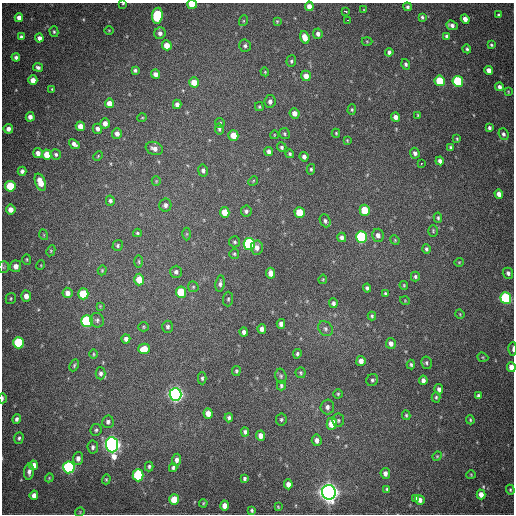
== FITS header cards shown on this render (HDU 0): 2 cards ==
NAXIS1  =                  512
NAXIS2  =                  512

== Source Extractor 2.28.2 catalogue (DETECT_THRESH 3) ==
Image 512 x 512 px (HDU 0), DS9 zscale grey, 1 PNG px = 1 image px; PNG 516 x 516 px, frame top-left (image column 1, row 512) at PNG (2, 3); each listed source drawn as its Kron ellipse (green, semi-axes under 4 px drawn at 4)
Background 849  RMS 23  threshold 69.5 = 3 sigma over >= 5 px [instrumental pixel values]
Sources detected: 226; all 226 listed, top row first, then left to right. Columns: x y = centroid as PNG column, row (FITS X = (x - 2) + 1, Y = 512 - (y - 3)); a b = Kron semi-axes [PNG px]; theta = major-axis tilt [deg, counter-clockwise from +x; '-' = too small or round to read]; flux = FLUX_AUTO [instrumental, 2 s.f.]
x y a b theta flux
123 4 3 2 - 1.3e+03
192 4 5 4 - 4.3e+04
309 6 4 4 - 1.0e+04
407 7 4 4 - 3.1e+03
364 10 3 3 - 1.1e+03
345 11 4 3 - 7.7e+03
499 15 4 4 - 2.4e+03
157 16 8 5 83 1.2e+05
422 17 4 3 - 2.6e+03
19 18 4 4 - 8.4e+03
465 19 5 4 - 1.1e+04
348 20 4 2 - 1.1e+04
243 21 5 3 - 1.6e+03
277 21 4 4 - 1.6e+03
452 25 6 4 -22 6.0e+03
109 30 4 3 - 1.3e+03
54 32 5 4 - 2.1e+03
160 33 6 5 - 6.2e+03
318 34 5 4 - 5.5e+03
447 36 4 4 - 3.7e+03
21 37 4 3 - 3.9e+03
305 37 6 4 -73 1.7e+04
39 38 4 4 - 6.4e+03
367 41 5 3 - 1.5e+03
167 45 5 4 - 2.0e+04
491 45 4 3 - 2.1e+03
245 46 6 5 - 4.2e+03
467 49 4 4 - 2.6e+03
389 52 4 4 - 4.1e+03
16 57 4 4 - 4.3e+03
291 61 6 4 86 2.8e+03
406 64 5 4 - 3.1e+03
38 67 5 4 - 4.0e+03
135 70 4 4 - 3.0e+03
489 70 4 4 - 9.5e+03
265 72 4 3 - 1.4e+03
155 74 4 4 - 6.4e+03
306 76 5 5 - 1.2e+04
33 80 5 4 - 1.4e+04
440 81 5 5 - 5.6e+04
458 81 5 5 - 1.1e+05
194 82 5 5 - 1.9e+04
500 87 4 4 - 6.0e+03
52 89 4 3 - 1.6e+03
508 92 4 4 - 1.3e+03
270 101 6 5 - 5.4e+03
109 103 5 4 - 1.4e+04
177 104 4 4 - 6.0e+03
259 107 4 3 - 1.8e+03
352 110 5 4 - 1.9e+03
294 113 5 5 - 1.0e+04
418 115 4 3 - 1.6e+03
30 117 4 4 - 7.9e+03
396 117 4 4 - 8.3e+03
142 118 5 3 - 1.3e+03
105 123 5 5 - 8.6e+03
220 123 5 4 - 2.5e+03
80 126 5 4 - 1.2e+04
489 128 4 3 - 3.5e+03
8 129 5 5 - 8.1e+03
97 129 5 4 - 5.4e+03
219 129 5 4 - 3.2e+03
117 133 5 5 - 6.6e+03
336 133 4 3 - 1.6e+03
284 134 5 5 - 2.3e+03
503 134 6 5 - 3.9e+03
233 135 5 5 - 2.4e+04
274 135 4 2 - 1.1e+03
457 139 4 3 - 1.6e+03
347 140 4 3 - 1.3e+03
74 144 6 4 -42 5.8e+03
282 147 5 4 - 3.1e+03
451 147 4 3 - 2.3e+03
154 148 9 6 -18 9.0e+03
269 151 4 4 - 5.6e+03
38 153 5 4 - 9.2e+03
415 153 5 4 - 4.9e+03
56 154 5 5 - 3.1e+03
290 154 4 4 - 2.2e+03
47 155 5 5 - 2.6e+04
98 156 5 3 - 1.3e+03
304 157 5 4 - 5.6e+03
440 161 4 4 - 5.4e+03
421 163 3 2 - 2.3e+03
311 169 5 4 - 2.4e+03
203 170 6 5 - 4.7e+03
22 171 4 4 - 4.5e+03
156 181 5 4 - 1.6e+03
253 181 5 4 - 1.6e+03
40 182 9 5 -69 2.4e+04
10 186 5 5 - 6.2e+04
499 194 5 4 - 8.8e+03
110 201 5 4 - 3.4e+03
165 205 6 6 - 5.0e+03
11 210 5 5 - 1.1e+04
365 210 5 5 - 5.1e+04
246 211 5 5 - 3.9e+03
225 212 5 4 - 2.0e+04
300 212 5 5 - 4.5e+04
438 218 5 3 - 2.6e+03
325 221 7 5 -66 3.7e+03
433 231 6 4 -89 2.1e+03
137 233 4 3 - 2.3e+03
187 234 6 4 89 1.9e+03
44 235 5 3 - 1.3e+03
378 235 7 5 -76 7.5e+03
342 237 5 4 - 5.4e+03
361 237 6 5 - 1.6e+05
395 240 5 4 - 1.6e+03
235 242 5 5 - 2.8e+03
249 244 6 5 - 1.9e+05
118 245 5 5 - 2.4e+03
257 248 7 6 - 8.0e+03
426 249 5 4 - 3.2e+03
51 251 6 4 64 2.0e+03
234 254 5 5 - 2.3e+03
27 259 5 4 - 1.8e+03
139 261 6 3 -89 1.8e+03
459 262 4 4 - 1.5e+03
41 265 5 3 - 1.3e+03
16 266 6 5 - 1.1e+04
4 267 6 5 - 2.7e+03
102 270 5 4 - 1.8e+03
176 272 6 6 - 5.1e+03
271 273 5 4 - 1.4e+04
508 273 5 5 - 4.3e+03
415 277 5 4 - 2.6e+03
323 279 5 3 - 1.5e+03
139 280 6 5 - 2.5e+04
220 284 8 4 82 4.3e+03
404 285 4 3 - 1.6e+03
193 287 5 5 - 2.2e+03
367 288 4 3 - 3.1e+03
181 292 5 5 - 5.2e+04
67 293 5 5 - 8.8e+03
83 294 5 5 - 6.3e+04
385 294 4 3 - 2.6e+03
26 296 5 5 - 9.6e+03
506 298 6 5 - 1.9e+05
11 299 6 5 - 2.3e+03
228 299 7 5 88 2.7e+03
405 301 5 3 - 1.3e+03
333 303 5 4 - 4.3e+03
100 306 4 4 - 1.3e+03
460 314 5 3 - 1.5e+03
372 316 4 3 - 2.7e+03
97 320 7 6 - 4.0e+03
87 321 6 5 - 2.0e+05
281 324 5 4 - 6.3e+03
143 327 5 4 - 1.9e+03
168 327 6 5 - 3.9e+03
262 329 5 4 - 7.0e+03
325 329 8 6 -48 4.5e+03
244 332 4 4 - 5.4e+03
126 339 4 4 - 5.8e+03
18 343 6 5 - 9.1e+04
391 343 5 5 - 7.8e+03
144 349 6 5 - 2.4e+04
513 349 7 2 88 2.7e+03
93 354 5 3 - 1.6e+03
297 354 5 4 - 2.6e+03
483 357 6 4 -20 1.8e+03
361 361 5 4 - 9.0e+03
426 363 6 5 - 3.3e+03
411 364 5 3 - 2.3e+03
74 365 6 4 64 2.2e+03
511 367 5 4 - 1.2e+04
236 371 5 4 - 2.3e+03
101 373 6 5 - 4.4e+03
301 373 5 5 - 2.4e+03
281 376 7 5 -76 2.8e+03
202 378 6 4 -88 2.7e+03
372 380 6 5 - 3.3e+03
423 380 5 4 - 6.9e+03
281 386 5 4 - 2.5e+03
439 389 5 4 - 5.5e+03
176 394 6 6 - 6.5e+05
338 394 4 4 - 2.0e+03
478 396 4 3 - 3.6e+03
436 397 5 4 - 2.5e+03
2 398 5 2 - 2.8e+03
327 407 7 7 - 6.6e+03
208 413 5 4 - 1.3e+04
406 415 5 3 - 2.2e+03
229 418 4 3 - 3.6e+03
17 419 5 4 - 4.3e+03
281 419 6 5 - 2.8e+03
338 420 7 6 - 3.3e+03
470 420 4 3 - 1.9e+03
108 422 6 6 - 4.9e+03
332 423 6 5 - 2.9e+04
96 430 6 5 - 2.9e+03
245 432 4 4 - 3.5e+03
261 436 5 4 - 1.1e+04
19 438 6 4 72 3.0e+03
317 440 6 5 - 7.4e+03
112 445 7 6 - 9.0e+05
93 447 6 5 - 4.0e+03
437 456 5 4 - 1.5e+03
78 458 6 5 - 7.6e+03
177 460 6 4 86 6.5e+03
33 465 5 4 - 1.4e+04
149 466 5 3 - 2.6e+03
69 467 6 5 - 3.0e+05
173 468 4 4 - 3.3e+03
29 472 8 5 85 6.0e+03
385 473 5 4 - 7.1e+03
138 475 6 5 - 1.1e+05
471 475 4 4 - 1.6e+03
49 478 4 3 - 1.5e+03
245 478 4 3 - 3.0e+03
106 479 5 4 - 1.7e+03
288 484 5 4 - 1.0e+04
387 489 4 3 - 2.4e+03
510 490 5 4 - 2.0e+03
329 492 7 7 - 1.3e+06
481 494 5 4 - 1.2e+04
34 495 5 4 - 9.1e+03
416 498 4 3 - 3.1e+03
174 500 5 5 - 3.8e+04
420 500 5 4 - 7.6e+03
203 503 4 3 - 1.5e+03
225 506 5 4 - 1.4e+04
278 507 4 3 - 1.5e+03
252 510 4 3 - 2.5e+03
80 512 5 4 - 1.4e+03
At the frame edge (FLAGS 8, measured only in part): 5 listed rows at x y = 123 4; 192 4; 513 349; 511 367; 2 398